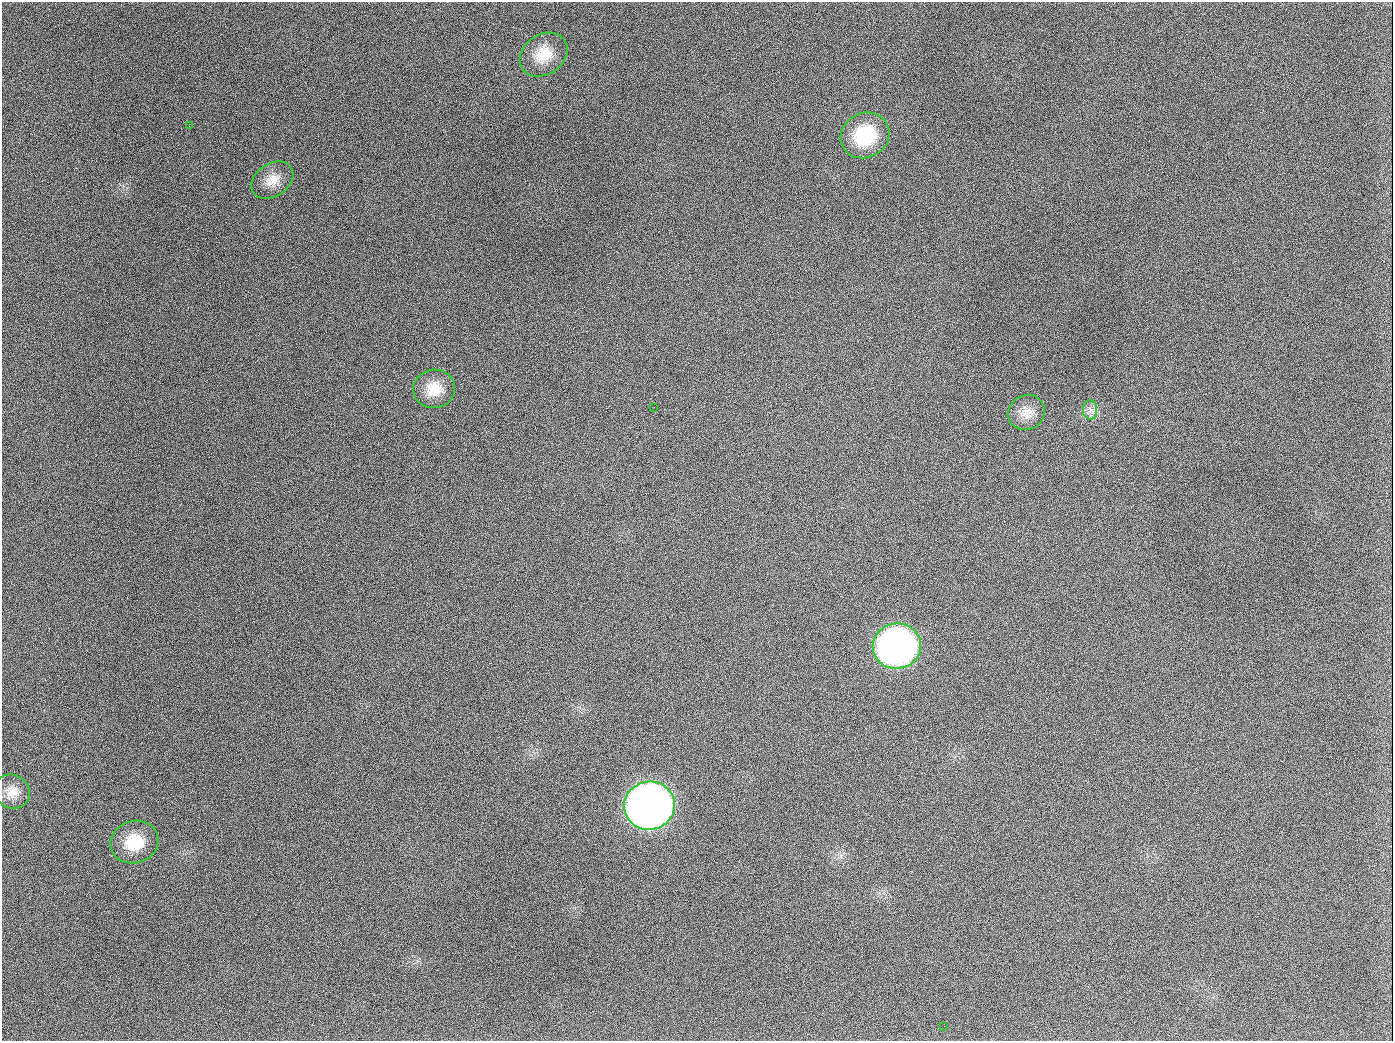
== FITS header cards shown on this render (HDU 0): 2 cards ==
NAXIS1  =                 1391
NAXIS2  =                 1039

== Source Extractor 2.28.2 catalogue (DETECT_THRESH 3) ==
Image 1391 x 1039 px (HDU 0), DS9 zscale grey, 1 PNG px = 1 image px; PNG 1395 x 1043 px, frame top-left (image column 1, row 1039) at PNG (2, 2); each listed source drawn as its Kron ellipse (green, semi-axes under 4 px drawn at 4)
Background 1630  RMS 73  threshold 219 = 3 sigma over >= 5 px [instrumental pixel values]
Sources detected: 13; all 13 listed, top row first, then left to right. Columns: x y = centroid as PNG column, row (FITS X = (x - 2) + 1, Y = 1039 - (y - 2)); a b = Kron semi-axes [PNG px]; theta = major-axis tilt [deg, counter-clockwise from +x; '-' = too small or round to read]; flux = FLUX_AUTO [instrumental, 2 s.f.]
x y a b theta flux
544 55 25 20 34 1.4e+05
189 126 2 2 - 6.2e+03
865 135 25 22 28 2.9e+05
272 180 23 16 34 8.2e+04
434 389 21 19 5 1.2e+05
654 407 2 2 - 3.6e+03
1090 410 10 7 -88 2.7e+04
1026 412 19 17 28 7.4e+04
897 646 24 22 10 2.2e+06
12 792 18 16 -35 7.0e+04
649 806 25 24 - 4.9e+06
134 842 24 21 17 1.7e+05
944 1026 3 2 - 4.0e+03